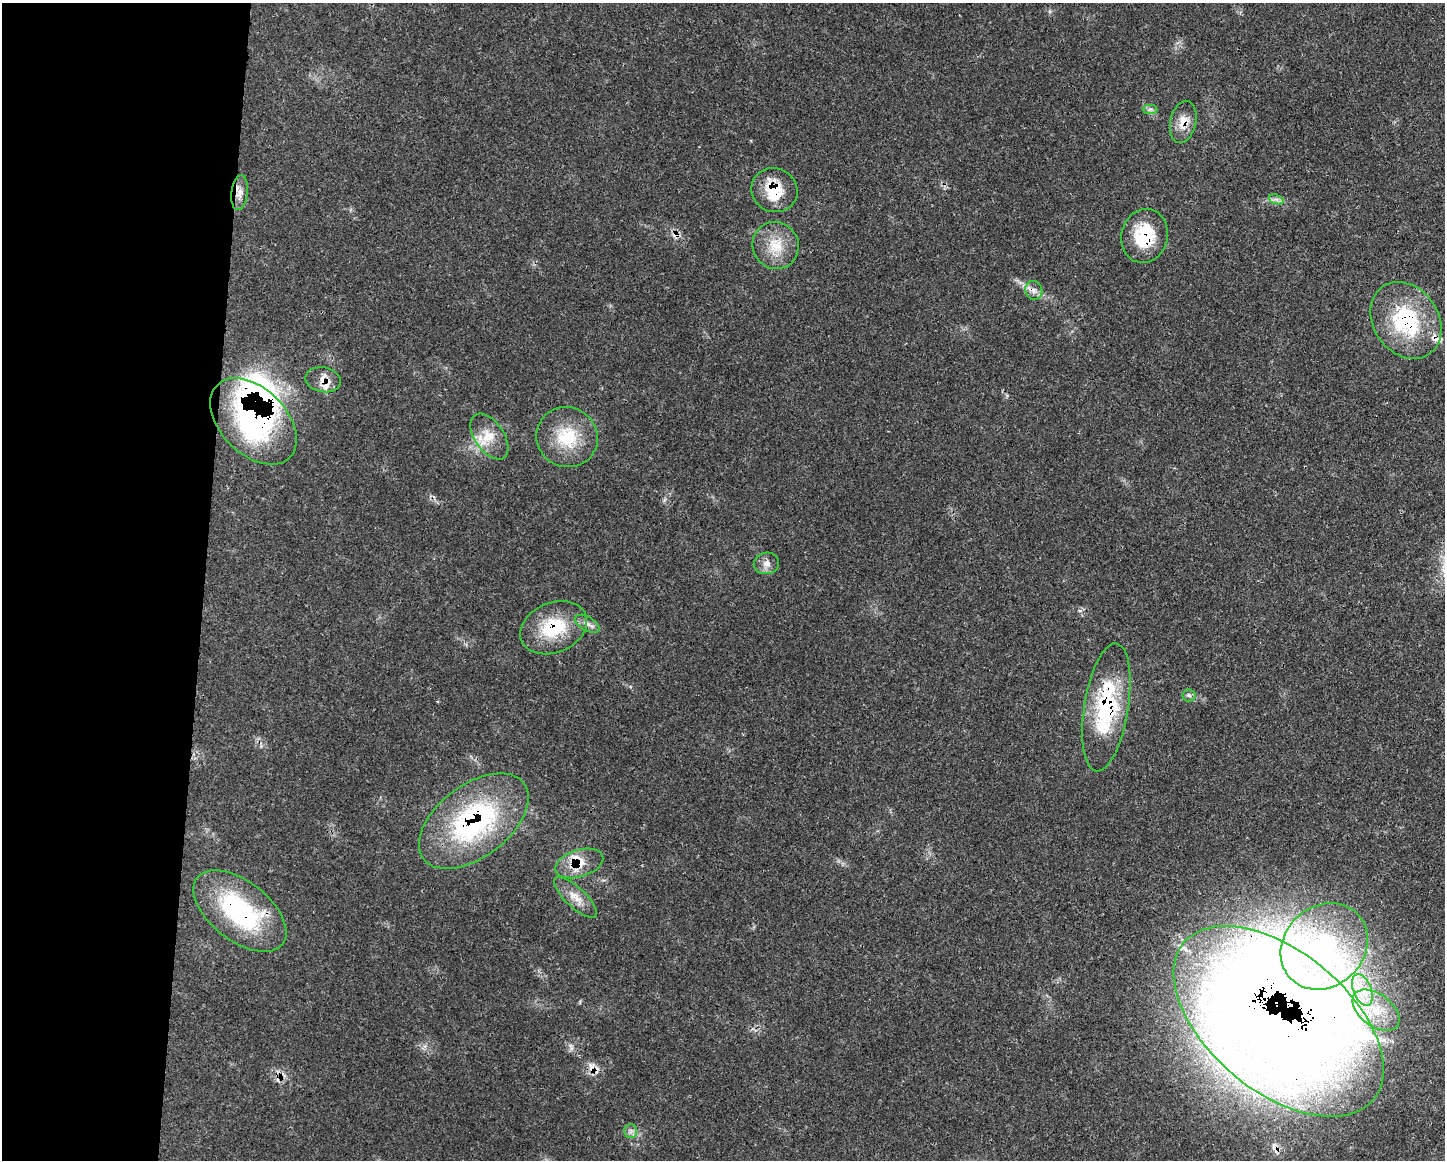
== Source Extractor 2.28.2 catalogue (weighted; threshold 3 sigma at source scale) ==
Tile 4 of 3 x 4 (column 1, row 2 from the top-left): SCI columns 117-1559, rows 2334-3491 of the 4675 x 4660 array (HDU 1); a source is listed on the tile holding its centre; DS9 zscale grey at full resolution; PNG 1447 x 1162 px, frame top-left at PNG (2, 3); each listed source drawn as its Kron ellipse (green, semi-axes under 4 px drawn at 4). Shown black and unused: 14% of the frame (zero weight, under 3 of 4 exposures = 2% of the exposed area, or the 3 px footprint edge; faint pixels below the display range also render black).
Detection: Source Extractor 2.28.2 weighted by HDU 2 'WHT'; one run over the whole footprint, this tile lists its part. Background 0.0771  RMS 0.0035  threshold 0.0159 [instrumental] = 3 sigma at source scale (4.5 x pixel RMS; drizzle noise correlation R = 1.50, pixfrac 1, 0.05/0.05 arcsec/px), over >= 5 px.
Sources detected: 40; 1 inside a brighter object's white glare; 3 cosmic-ray / hot-pixel residue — neither listed nor drawn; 9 inside a brighter listed object's ellipse — not listed separately; the other 27 listed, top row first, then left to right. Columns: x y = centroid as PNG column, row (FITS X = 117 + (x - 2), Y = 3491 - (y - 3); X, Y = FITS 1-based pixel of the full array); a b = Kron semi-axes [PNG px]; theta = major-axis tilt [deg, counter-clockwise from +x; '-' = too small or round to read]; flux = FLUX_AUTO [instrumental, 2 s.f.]
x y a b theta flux
1150 109 7 4 0 0.97
1183 122 21 13 77 5.2
774 190 23 21 -27 12
239 193 17 8 83 2.9
1276 199 7 4 -18 1.1
1144 236 27 23 75 18
776 245 24 23 - 9.9
1034 290 9 8 - 1.9
1406 320 41 32 -56 36
323 380 18 12 -11 4.3
253 421 51 33 -45 75
489 437 26 14 -56 7.6
567 437 31 29 -29 17
767 563 12 10 11 2.6
587 624 13 6 -29 2
554 628 35 25 23 20
1189 695 6 6 - 0.89
1106 707 65 22 81 39
474 821 63 36 37 68
579 863 25 13 18 7.6
576 897 28 10 -43 4.8
240 911 54 29 -38 48
1324 946 46 40 44 52
1362 990 16 9 -68 5.9
1376 1010 27 16 -37 14
1278 1021 123 70 -40 790
631 1131 7 6 - 1.2
Overlapping masked pixels (flux is a lower limit): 14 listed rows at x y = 1183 122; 774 190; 239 193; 1144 236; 1034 290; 1406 320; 323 380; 253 421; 554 628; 1106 707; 474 821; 579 863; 240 911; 1278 1021
Unlisted compact peaks at least as high as the median listed source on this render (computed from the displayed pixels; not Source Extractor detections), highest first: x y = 1080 611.